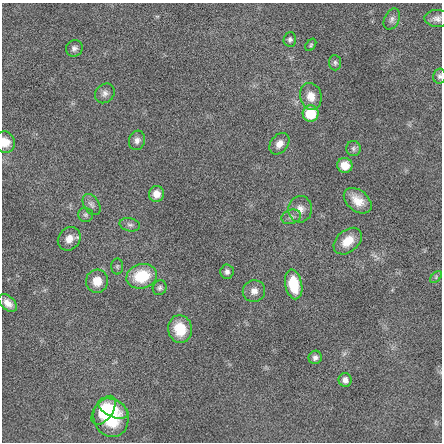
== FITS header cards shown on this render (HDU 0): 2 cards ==
NAXIS1  =                  440 / length of data axis 1
NAXIS2  =                  440 / length of data axis 2

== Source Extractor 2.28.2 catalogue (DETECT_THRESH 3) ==
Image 440 x 440 px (HDU 0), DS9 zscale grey, 1 PNG px = 1 image px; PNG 444 x 444 px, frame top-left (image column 1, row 440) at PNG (2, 3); each listed source drawn as its Kron ellipse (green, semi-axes under 4 px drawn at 4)
Background -0.0368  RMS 2.2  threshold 6.48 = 3 sigma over >= 5 px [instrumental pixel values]
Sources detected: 39; all 39 listed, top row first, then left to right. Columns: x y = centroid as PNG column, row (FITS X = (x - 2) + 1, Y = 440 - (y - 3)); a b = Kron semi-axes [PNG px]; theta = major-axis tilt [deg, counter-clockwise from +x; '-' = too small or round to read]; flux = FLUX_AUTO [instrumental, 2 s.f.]
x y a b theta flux
437 18 12 8 -2 730
392 19 11 7 65 550
290 39 7 6 - 390
311 45 7 4 52 210
74 48 8 8 - 540
335 63 8 6 -85 310
439 76 7 6 - 350
105 93 10 9 - 690
311 96 13 10 -75 1500
311 114 8 8 - 5000
137 140 10 8 72 700
5 142 11 10 - 1800
279 144 12 8 52 1100
353 148 7 7 - 400
345 165 7 7 - 1600
156 194 8 7 - 1200
358 201 16 10 -39 2000
91 204 11 7 -57 570
300 209 13 12 - 1300
85 215 7 7 - 390
291 217 10 7 19 560
130 225 10 6 -12 470
69 239 12 10 50 1300
348 241 16 10 41 2400
117 266 8 6 90 310
227 272 7 6 - 520
142 276 15 12 15 5500
436 277 7 4 47 230
97 281 11 11 - 2100
294 284 15 8 -79 4600
160 288 7 6 - 390
254 291 11 10 - 1000
8 303 11 7 -42 1100
180 329 14 12 -79 3700
315 357 7 6 - 510
345 380 7 6 - 770
113 408 16 8 -26 2700
104 410 16 9 55 5800
111 417 20 17 -73 8100
At the frame edge (FLAGS 8, measured only in part): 2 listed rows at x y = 439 76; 5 142